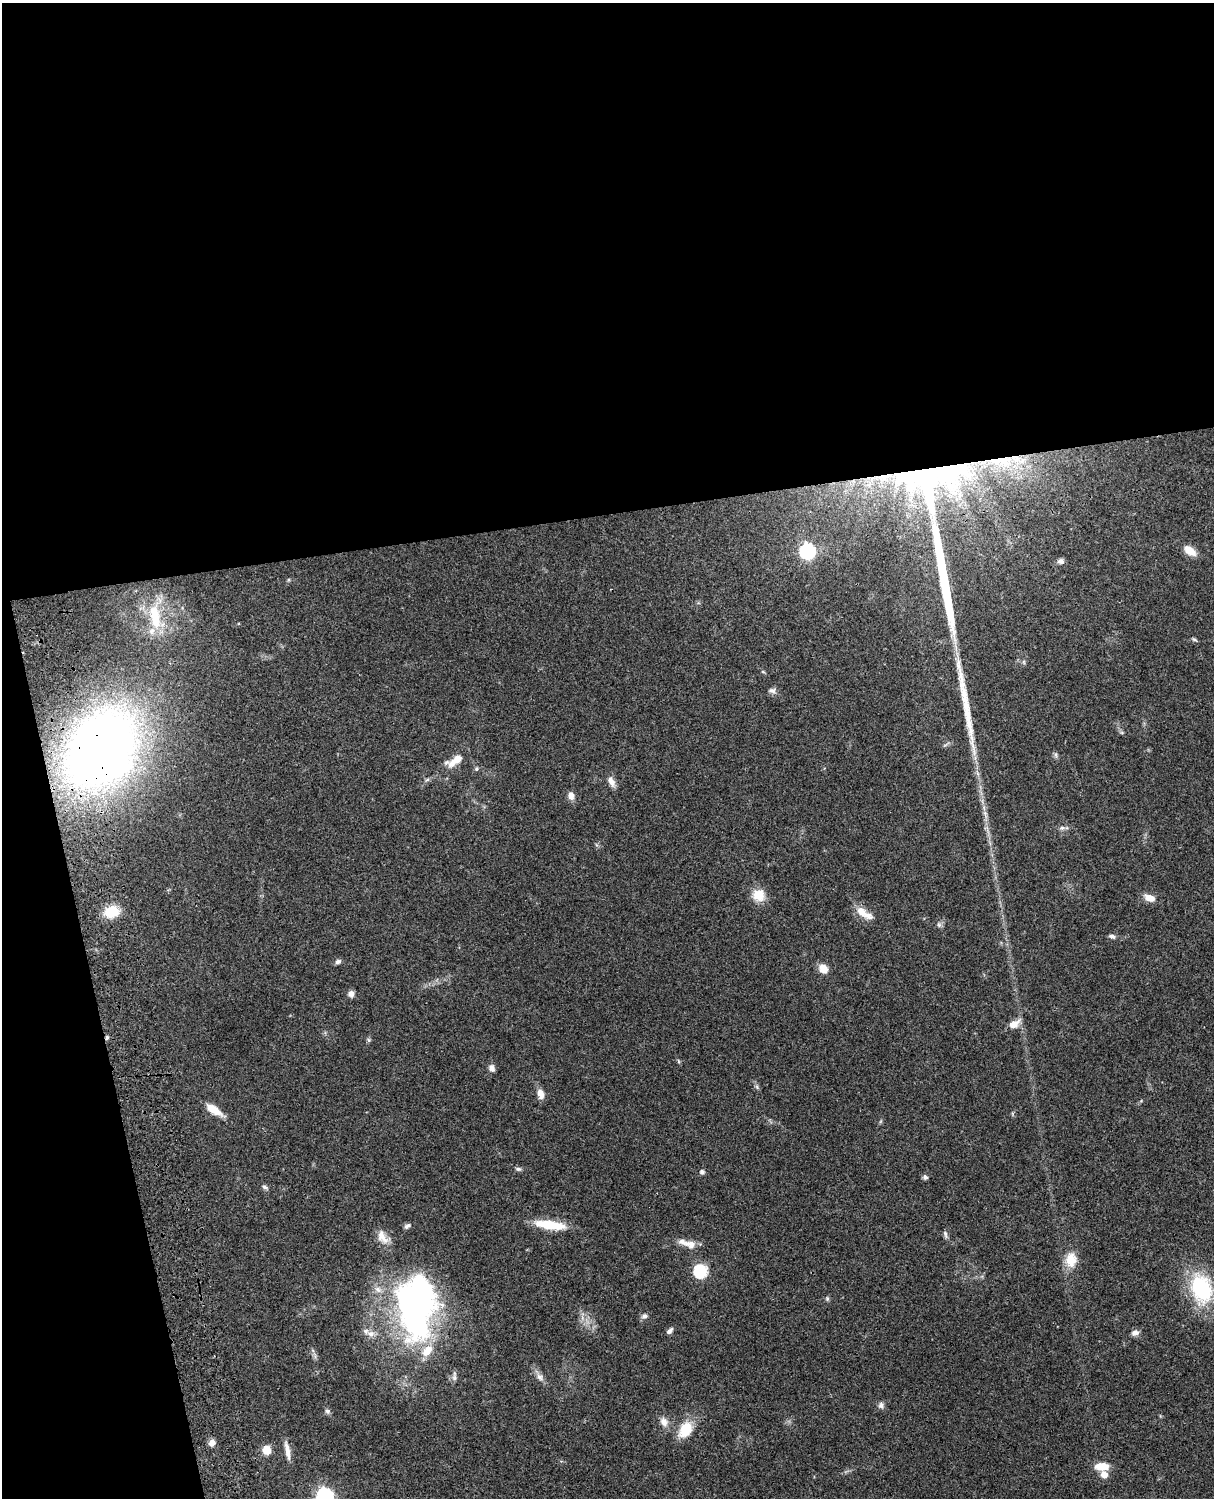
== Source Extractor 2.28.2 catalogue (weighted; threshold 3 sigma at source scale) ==
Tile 1 of 4 x 3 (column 1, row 1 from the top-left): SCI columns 121-1332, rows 3268-4763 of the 5088 x 4927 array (HDU 1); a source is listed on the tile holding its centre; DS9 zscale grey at full resolution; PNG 1216 x 1500 px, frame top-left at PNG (2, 3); no overlay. Shown black and unused: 39% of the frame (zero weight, under 3 of 4 exposures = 6% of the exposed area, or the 3 px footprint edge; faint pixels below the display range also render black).
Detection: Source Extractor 2.28.2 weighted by HDU 2 'WHT'; one run over the whole footprint, this tile lists its part. Background 0.0792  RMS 0.0058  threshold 0.0262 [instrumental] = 3 sigma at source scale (4.5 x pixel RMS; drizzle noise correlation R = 1.50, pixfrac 1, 0.05/0.05 arcsec/px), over >= 5 px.
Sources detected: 72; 2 inside a brighter object's white glare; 2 long thin detections or spike segments (spike, bleed or trail) — not listed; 5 inside a brighter listed object's ellipse — not listed separately; the other 63 listed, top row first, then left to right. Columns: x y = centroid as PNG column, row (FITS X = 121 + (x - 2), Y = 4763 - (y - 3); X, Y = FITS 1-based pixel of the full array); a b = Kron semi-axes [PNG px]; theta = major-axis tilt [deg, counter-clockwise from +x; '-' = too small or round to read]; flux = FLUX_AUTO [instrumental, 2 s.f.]
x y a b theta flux
1002 461 38 17 -3 30
884 477 26 9 14 13
926 480 44 34 -56 170
807 551 7 7 - 120
1190 551 15 9 -38 7
1061 561 9 7 4 2
155 616 38 15 -81 23
1194 639 8 4 -23 0.88
763 672 6 4 -19 0.63
772 691 10 7 2 2.1
101 749 61 48 57 510
1056 755 7 4 -89 1.1
458 758 25 9 21 7.3
476 769 5 5 - 0.85
427 780 7 4 19 0.97
612 782 15 7 -65 3.6
571 796 11 7 -79 3.3
1062 828 8 5 -7 1.5
758 895 16 15 - 8.6
1149 898 13 8 -21 5.4
112 912 9 8 - 24
864 913 26 9 -33 7.5
939 925 7 6 - 1.4
1112 936 9 5 -19 1.4
338 962 8 6 23 1.6
823 969 11 9 -49 5.6
351 994 7 7 - 2.8
1014 1024 15 8 32 5.2
107 1037 6 5 - 1
678 1061 6 3 -71 0.69
492 1068 9 7 -63 2.5
757 1087 7 4 -72 1
541 1094 13 8 -75 4.2
214 1110 21 8 -33 8.5
518 1169 8 5 -7 1.3
702 1172 5 5 - 1.6
925 1177 6 5 - 1.3
265 1187 8 5 -23 1.4
550 1225 35 9 -8 18
407 1226 8 5 32 1.4
945 1234 11 4 -73 1.4
382 1237 21 11 -58 6
690 1245 18 11 -18 5.3
1071 1260 19 14 83 9.9
700 1271 7 7 - 68
1201 1289 32 22 -75 49
827 1299 7 5 -71 0.93
413 1308 74 34 -74 170
644 1316 8 7 - 1.9
670 1331 9 5 47 1.7
1135 1333 10 7 20 2.4
371 1334 10 9 - 3.8
540 1377 12 8 -56 3.2
454 1378 10 6 85 1.9
881 1405 9 7 76 2
327 1411 8 6 -33 1.4
664 1422 13 10 -64 4.1
685 1430 23 15 57 14
212 1443 9 7 29 2.9
267 1450 6 5 - 14
287 1450 24 6 -80 4.6
1102 1466 16 9 0 8.3
325 1497 7 7 - 190
Overlapping masked pixels (flux is a lower limit): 5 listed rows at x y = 1002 461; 884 477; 926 480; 101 749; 107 1037
Isophote crosses this tile's border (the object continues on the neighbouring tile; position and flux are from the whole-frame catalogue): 1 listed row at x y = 325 1497